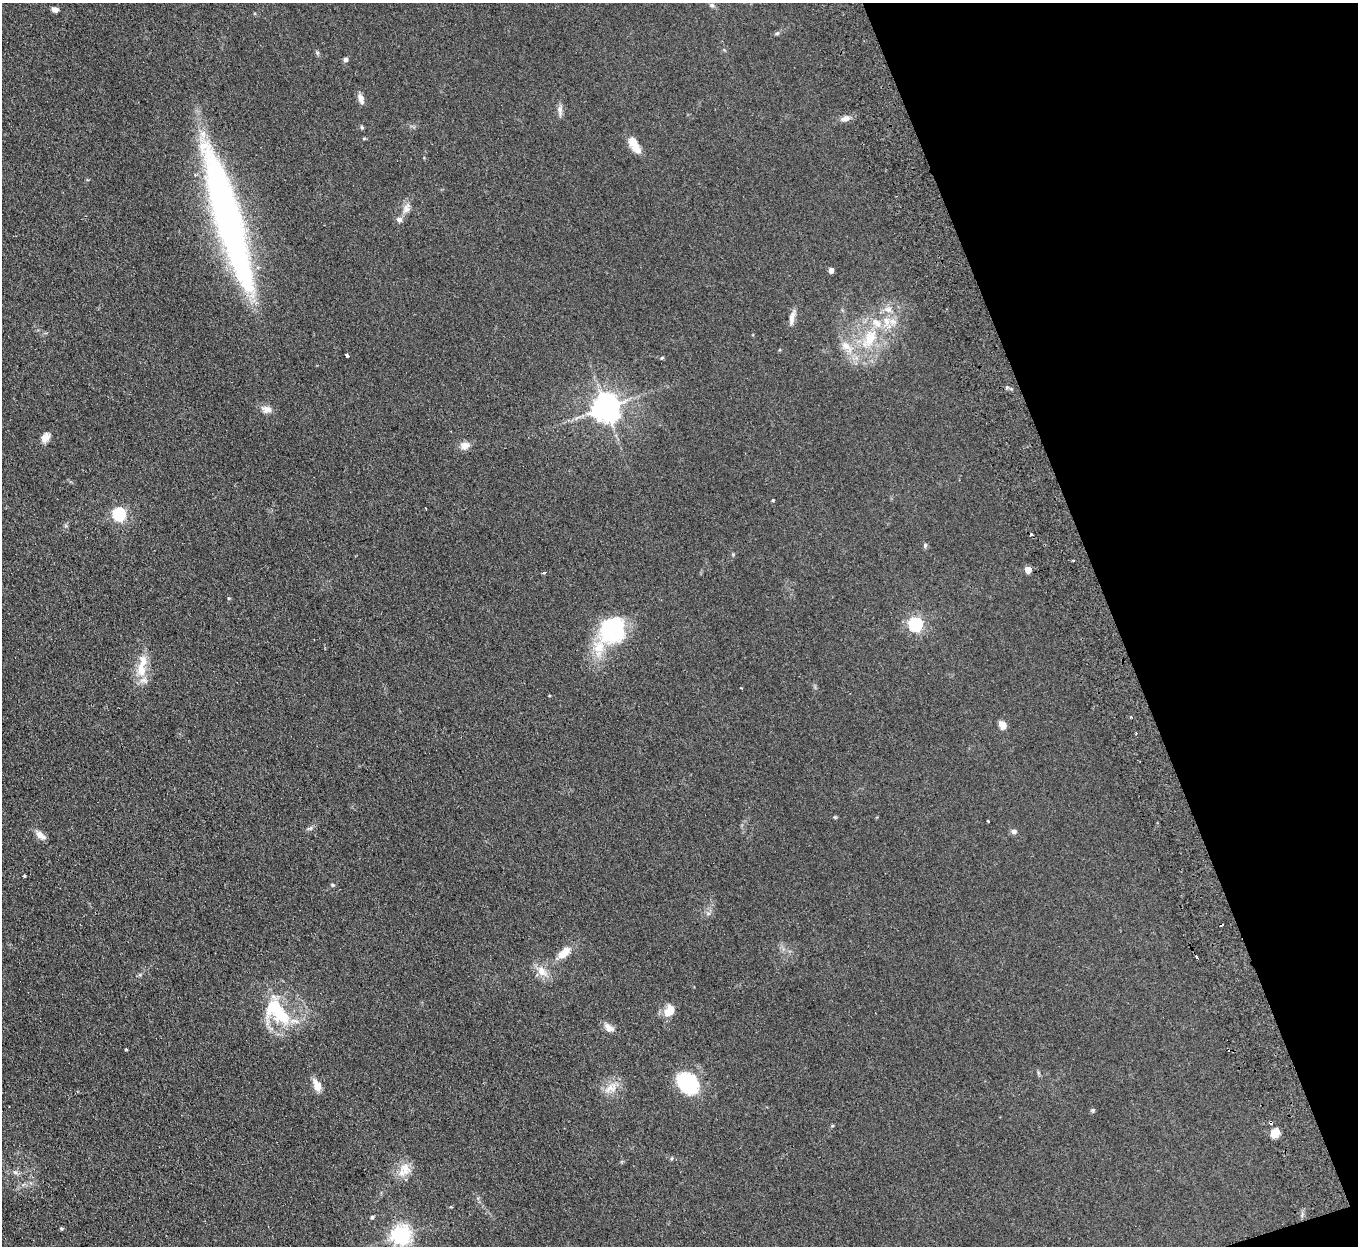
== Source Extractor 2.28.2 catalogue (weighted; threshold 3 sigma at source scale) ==
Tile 12 of 4 x 4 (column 4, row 3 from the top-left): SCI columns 4122-5477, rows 1420-2663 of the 5532 x 5451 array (HDU 1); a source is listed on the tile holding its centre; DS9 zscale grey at full resolution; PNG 1360 x 1248 px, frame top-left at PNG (2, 3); no overlay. Shown black and unused: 18% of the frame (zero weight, under 2 of 3 exposures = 3% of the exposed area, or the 3 px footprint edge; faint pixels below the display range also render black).
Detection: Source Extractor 2.28.2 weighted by HDU 2 'WHT'; one run over the whole footprint, this tile lists its part. Background 0.103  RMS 0.011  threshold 0.0513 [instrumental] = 3 sigma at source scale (4.5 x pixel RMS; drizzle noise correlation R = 1.50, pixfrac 1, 0.05/0.05 arcsec/px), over >= 5 px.
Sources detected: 67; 1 inside a brighter object's white glare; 4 cosmic-ray / hot-pixel residue — not listed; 6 inside a brighter listed object's ellipse — not listed separately; the other 56 listed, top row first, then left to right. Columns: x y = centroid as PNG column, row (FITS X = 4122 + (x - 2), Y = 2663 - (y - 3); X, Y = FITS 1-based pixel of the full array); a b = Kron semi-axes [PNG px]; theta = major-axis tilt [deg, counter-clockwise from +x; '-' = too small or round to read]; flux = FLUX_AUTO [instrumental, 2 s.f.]
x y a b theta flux
712 5 7 5 -16 2.2
55 9 6 5 - 6.2
345 59 5 5 - 2.9
361 99 13 6 -73 6.6
560 111 16 6 -89 4.9
845 118 11 7 18 6.1
362 127 6 5 - 1.4
634 145 22 9 -61 15
406 208 15 9 74 7.3
228 218 156 25 -74 470
831 270 4 4 - 7.3
792 318 20 6 80 7
886 321 14 8 -79 11
870 338 26 15 63 38
847 347 19 9 -43 13
346 355 3 3 - 1.7
662 358 4 4 - 1.2
606 408 8 8 - 1500
267 409 14 10 -9 6.8
45 437 12 8 56 7.8
465 445 14 9 13 7.4
773 500 3 3 - 1.2
119 514 7 6 - 170
925 545 6 5 - 1.8
1073 560 2 2 - 1.4
1028 570 5 4 - 15
544 573 3 3 - 3.5
915 624 6 6 - 230
614 631 34 27 46 85
141 669 22 12 -85 20
1003 725 10 7 -48 7.3
1136 733 3 2 - 2.5
988 821 3 3 - 1.6
310 828 9 5 23 2.4
1014 831 7 7 - 3.1
40 835 15 7 -37 7
24 876 3 3 - 3.2
332 885 5 4 - 1.4
564 953 18 10 43 14
1196 957 4 3 - 8.2
542 971 15 10 -48 12
277 1011 41 21 -48 70
669 1011 14 11 60 13
609 1028 14 8 -34 7.2
126 1049 3 2 - 1.1
688 1083 24 18 -42 79
317 1085 15 8 -64 11
611 1088 19 10 21 12
1093 1110 5 5 - 1.5
1275 1133 5 5 - 43
404 1170 21 15 54 15
15 1172 7 4 -19 2.3
451 1207 5 3 - 0.87
372 1217 5 4 - 1.8
61 1228 4 4 - 1.7
401 1235 7 6 - 530
Unlisted compact peaks at least as high as the median listed source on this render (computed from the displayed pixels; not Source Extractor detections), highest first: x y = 777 33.